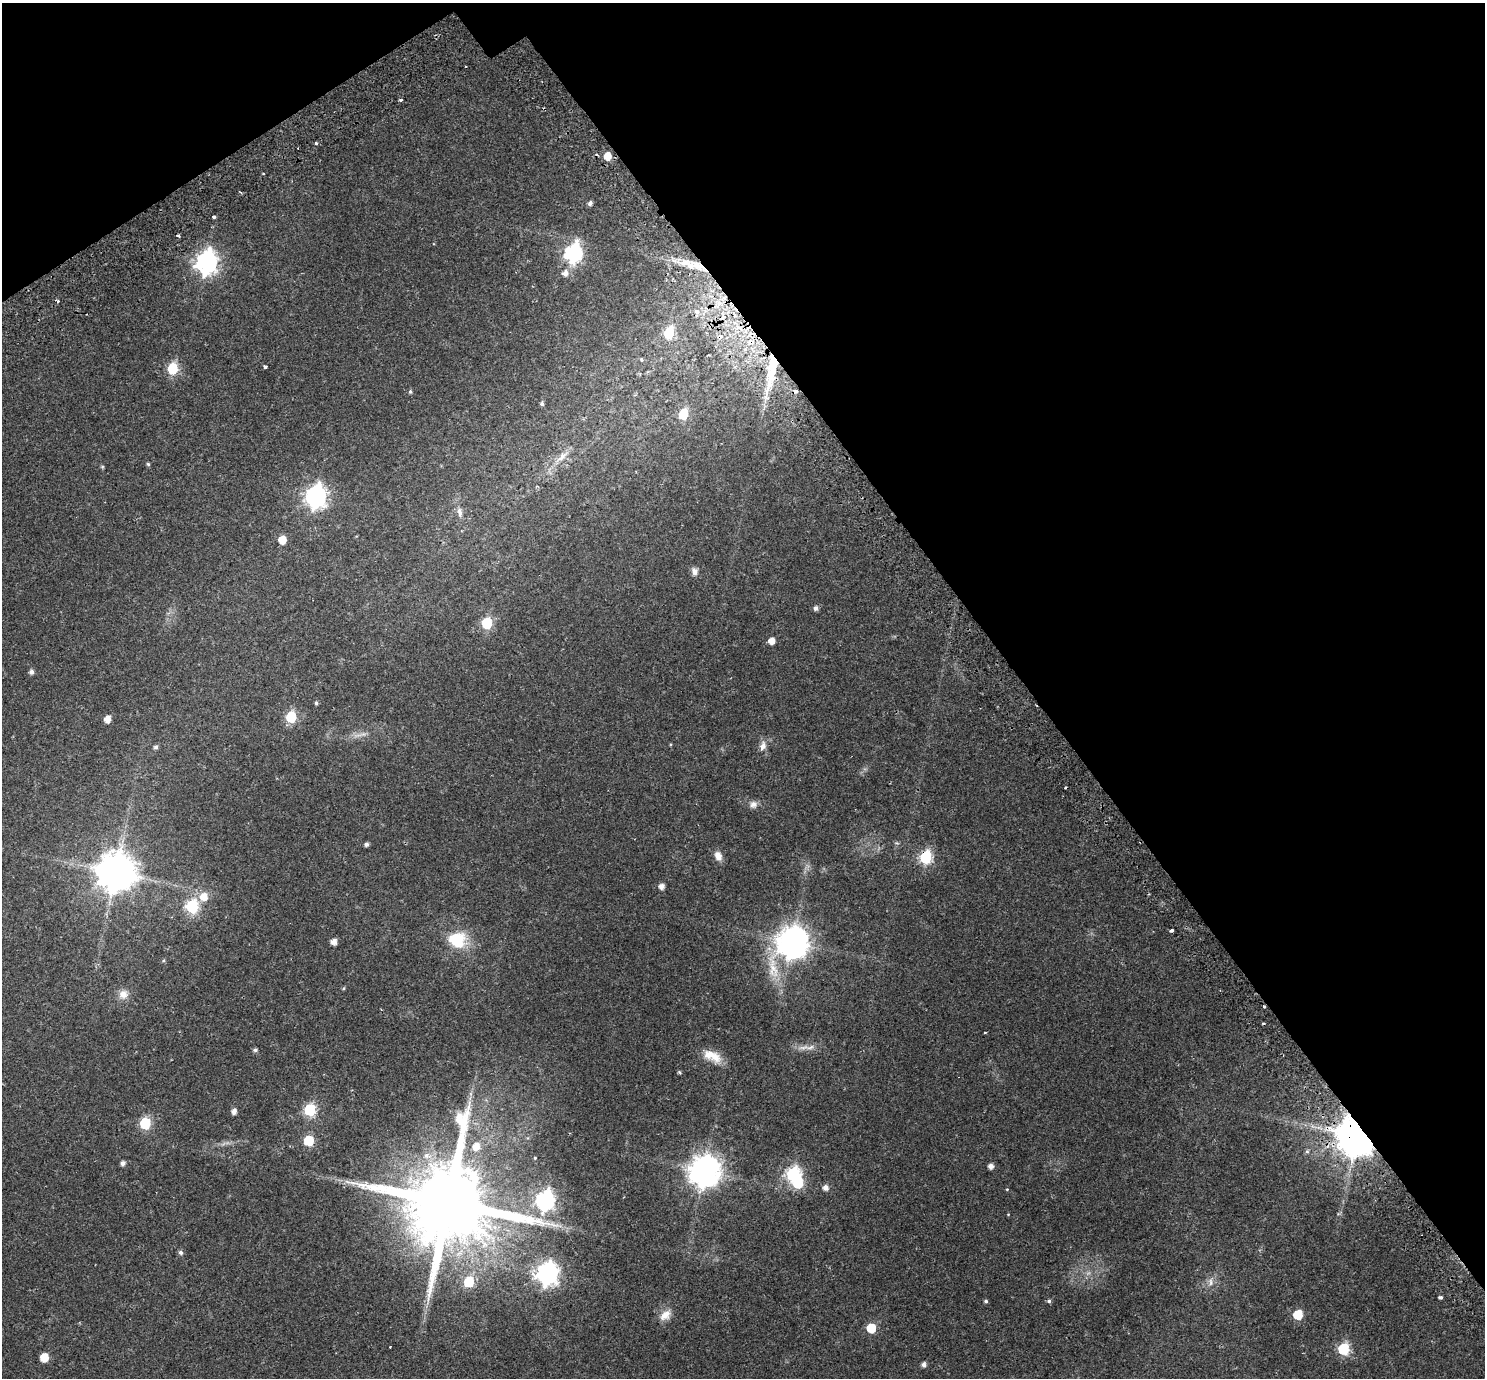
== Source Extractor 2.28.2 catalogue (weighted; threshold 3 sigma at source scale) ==
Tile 3 of 4 x 4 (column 3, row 1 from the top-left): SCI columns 3036-4518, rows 4351-5726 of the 6075 x 6008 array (HDU 1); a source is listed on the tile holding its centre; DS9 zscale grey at full resolution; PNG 1487 x 1380 px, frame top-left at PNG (2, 3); no overlay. Shown black and unused: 34% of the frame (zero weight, under 2 of 3 exposures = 5% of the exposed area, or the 3 px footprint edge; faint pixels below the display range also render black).
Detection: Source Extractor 2.28.2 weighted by HDU 2 'WHT'; one run over the whole footprint, this tile lists its part. Background 0.0554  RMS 0.0045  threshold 0.0201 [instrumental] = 3 sigma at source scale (4.5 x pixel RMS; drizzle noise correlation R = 1.50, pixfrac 1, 0.0396/0.0396 arcsec/px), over >= 5 px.
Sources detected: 102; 1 inside a brighter object's white glare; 8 cosmic-ray / hot-pixel residue — not listed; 1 inside a brighter listed object's ellipse — not listed separately; the other 92 listed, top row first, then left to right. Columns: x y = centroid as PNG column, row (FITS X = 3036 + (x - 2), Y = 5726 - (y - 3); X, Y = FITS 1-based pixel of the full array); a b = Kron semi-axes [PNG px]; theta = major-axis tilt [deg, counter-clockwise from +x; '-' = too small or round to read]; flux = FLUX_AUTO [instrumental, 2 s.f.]
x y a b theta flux
400 100 3 3 - 0.87
316 143 3 3 - 1.3
607 156 6 6 - 6.4
263 173 3 2 - 0.35
590 203 5 4 - 1.2
214 217 3 3 - 2.1
178 235 4 3 - 1.2
573 254 8 7 - 120
206 262 9 8 - 240
691 265 37 9 -16 9.5
565 273 7 6 - 2.5
58 301 4 3 - 0.83
719 303 7 5 46 1.8
696 312 7 5 -62 1.2
669 333 7 6 - 30
751 342 12 9 6 4.2
641 360 3 3 - 1.1
265 367 3 3 - 1.6
172 369 6 6 - 33
771 370 54 12 80 20
410 392 5 4 - 0.63
542 404 5 4 - 0.88
683 414 6 6 - 21
562 457 25 8 41 4.8
148 464 4 4 - 0.6
102 467 5 5 - 0.47
316 496 9 8 - 220
460 512 14 7 -78 2.1
282 540 6 5 - 8.8
694 571 10 7 -71 1.9
815 608 5 5 - 1.4
487 623 6 6 - 33
771 641 5 5 - 3.8
31 672 5 5 - 1.4
316 703 5 4 - 0.72
291 717 6 6 - 30
107 719 5 5 - 4.1
358 735 17 3 10 1.8
763 746 14 8 68 2.8
156 747 6 5 - 1.1
753 804 10 9 - 2
366 844 5 4 - 1.1
718 856 10 7 -66 3.3
925 857 7 6 - 49
116 872 12 11 - 1100
661 886 5 5 - 2.5
204 897 8 8 - 5.8
192 907 7 6 - 52
1172 930 4 3 - 1.3
457 940 19 17 -17 16
334 942 6 5 - 2.6
793 942 12 10 58 670
163 960 5 3 - 0.45
344 988 5 4 - 0.48
123 994 12 11 - 3.4
985 1033 3 2 - 0.4
803 1047 19 6 7 2.9
255 1050 5 5 - 1
715 1057 20 14 -20 5.8
679 1072 5 3 - 0.6
310 1110 6 6 - 44
234 1111 5 5 - 2.2
145 1123 6 6 - 33
1357 1136 10 9 - 1500
309 1141 6 6 - 21
476 1146 7 7 - 4.7
1307 1151 6 5 - 0.72
426 1156 11 8 -4 2.6
535 1158 3 3 - 0.37
123 1163 5 4 - 1.5
991 1166 5 5 - 2.2
704 1171 10 9 - 640
793 1174 7 7 - 69
825 1187 6 6 - 2.1
1007 1189 4 3 - 0.32
545 1200 8 7 - 150
449 1203 26 22 29 7400
1008 1214 4 3 - 0.24
181 1252 6 5 - 1.1
547 1273 9 8 - 240
469 1282 6 6 - 20
1210 1282 13 7 -87 2.4
1440 1297 4 3 - 1.4
986 1301 4 4 - 0.66
1049 1301 5 5 - 0.76
665 1315 17 10 43 4.2
1298 1315 6 6 - 18
871 1328 6 6 - 16
390 1347 3 2 - 0.56
1343 1349 6 6 - 38
44 1357 6 6 - 9.7
924 1365 5 5 - 1.5
Overlapping masked pixels (flux is a lower limit): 5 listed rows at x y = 691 265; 751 342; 771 370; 925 857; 1357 1136